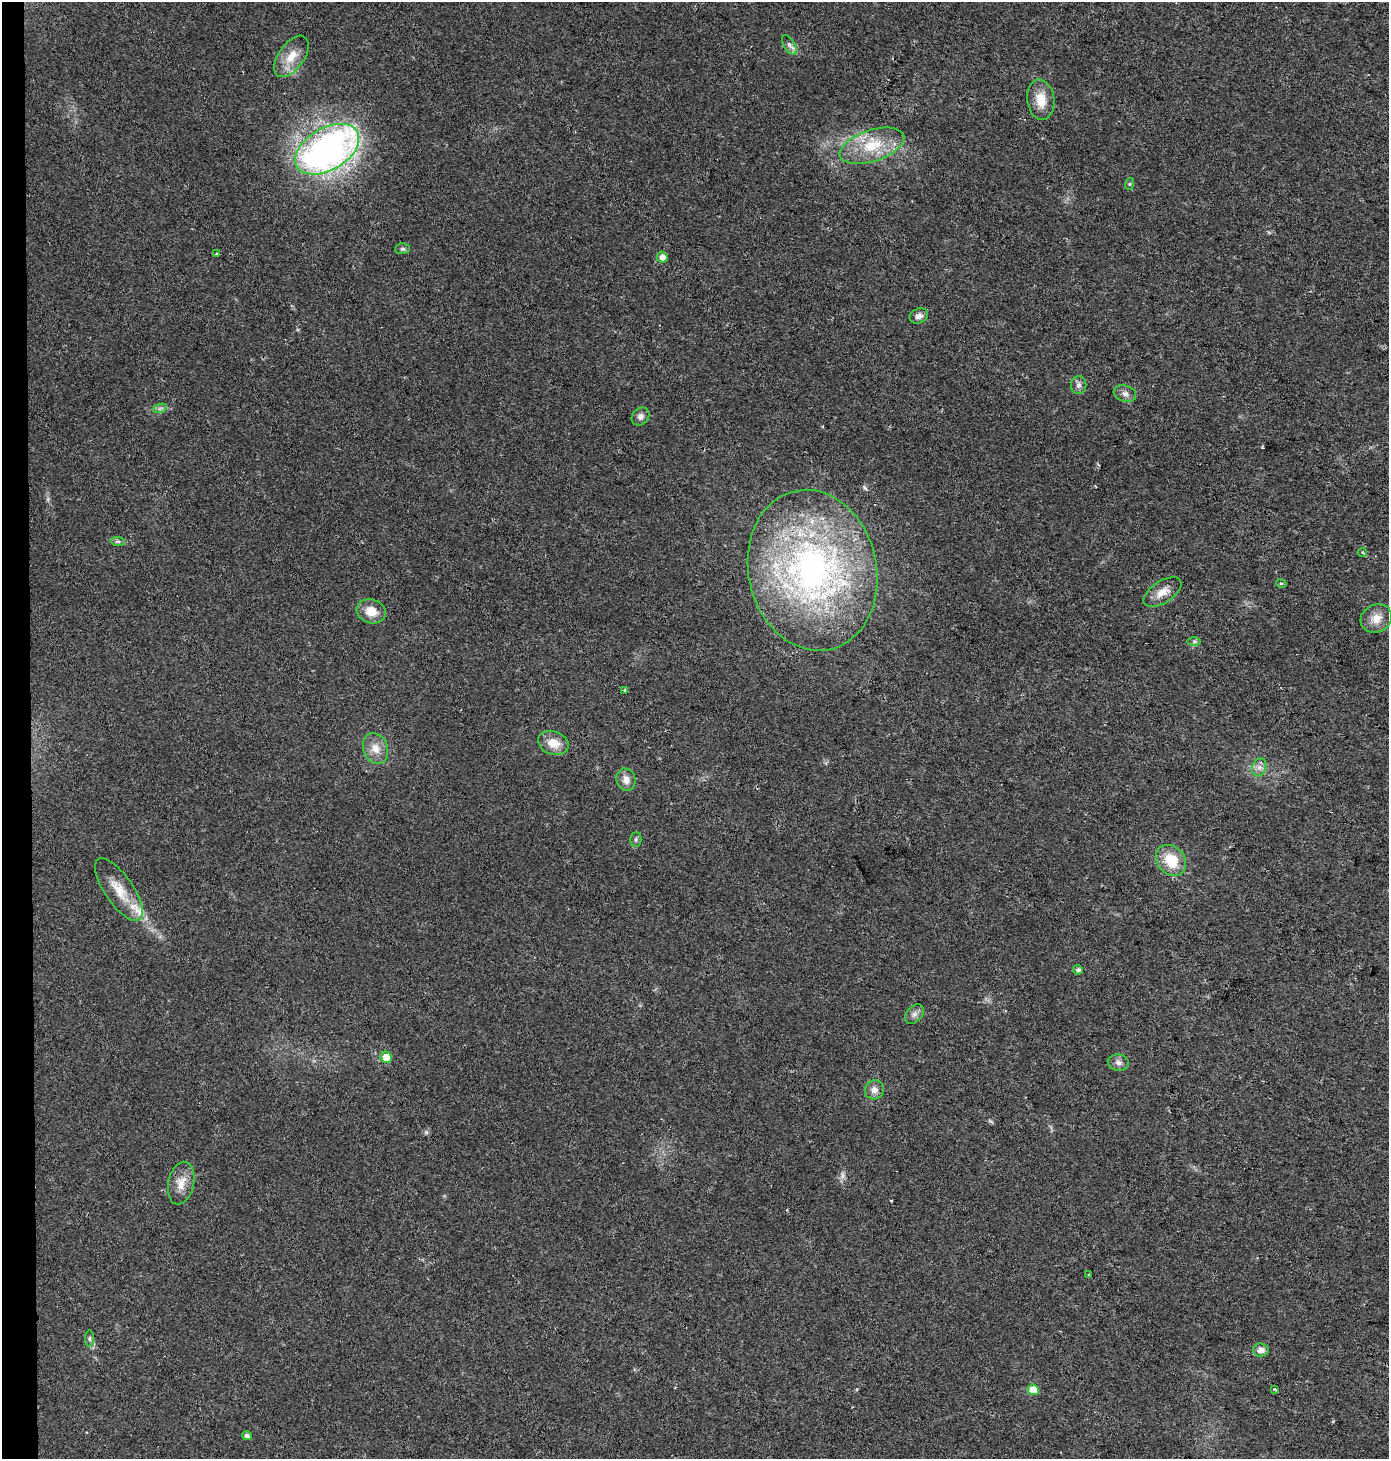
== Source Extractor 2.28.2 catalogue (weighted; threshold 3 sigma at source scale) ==
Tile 4 of 3 x 3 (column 1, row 2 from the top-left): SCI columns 239-1625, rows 1459-2915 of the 4626 x 4380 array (HDU 1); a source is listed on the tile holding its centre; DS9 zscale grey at full resolution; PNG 1391 x 1461 px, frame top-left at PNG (2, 2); each listed source drawn as its Kron ellipse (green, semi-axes under 4 px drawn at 4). Shown black and unused: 2% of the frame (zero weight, under 2 of 3 exposures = <1% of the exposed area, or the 3 px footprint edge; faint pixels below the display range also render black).
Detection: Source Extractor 2.28.2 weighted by HDU 2 'WHT'; one run over the whole footprint, this tile lists its part. Background 0.0439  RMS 0.0058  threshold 0.0263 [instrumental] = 3 sigma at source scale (4.5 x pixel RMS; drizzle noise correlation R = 1.50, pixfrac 1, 0.0396/0.0396 arcsec/px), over >= 5 px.
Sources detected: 43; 1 inside a brighter listed object's ellipse — not listed separately; the other 42 listed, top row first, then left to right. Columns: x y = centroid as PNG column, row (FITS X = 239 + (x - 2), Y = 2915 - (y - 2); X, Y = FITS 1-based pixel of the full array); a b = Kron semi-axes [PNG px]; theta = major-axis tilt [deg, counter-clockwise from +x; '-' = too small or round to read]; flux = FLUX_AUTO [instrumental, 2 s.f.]
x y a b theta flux
789 45 11 5 -60 2.2
291 56 24 12 55 11
1041 100 20 13 -82 9.8
872 146 33 15 18 22
327 149 35 21 30 230
1129 184 6 4 71 0.7
403 249 7 5 3 1.2
216 254 2 2 - 0.52
662 257 5 5 - 4
919 316 9 7 23 2.8
1079 385 9 7 -89 2.2
1125 393 11 8 -18 2.6
160 408 7 4 19 1.4
640 416 10 8 47 2.5
118 541 7 4 -1 1.1
1363 553 4 4 - 1
812 570 81 64 -78 220
1281 583 5 3 - 0.75
1163 592 21 11 33 7
371 611 15 12 -19 8.4
1376 618 16 13 26 7.1
1194 641 7 4 0 1
625 690 3 3 - 1.5
553 743 16 11 -20 8.4
376 748 16 12 -69 6.6
1259 767 9 7 70 2.8
626 780 11 9 -75 4.2
636 839 7 5 89 1.3
1171 860 17 13 -49 16
119 890 37 14 -55 14
1078 970 5 4 - 1.7
914 1014 11 7 52 2.5
386 1057 6 5 - 9.2
1118 1062 11 8 -12 2.5
874 1090 10 9 - 3.5
181 1183 22 12 78 8.2
1088 1275 4 2 - 0.48
90 1339 8 4 90 1.1
1261 1350 8 6 -5 3.4
1275 1389 3 3 - 1.5
1033 1390 6 5 - 14
247 1435 5 4 - 1.9